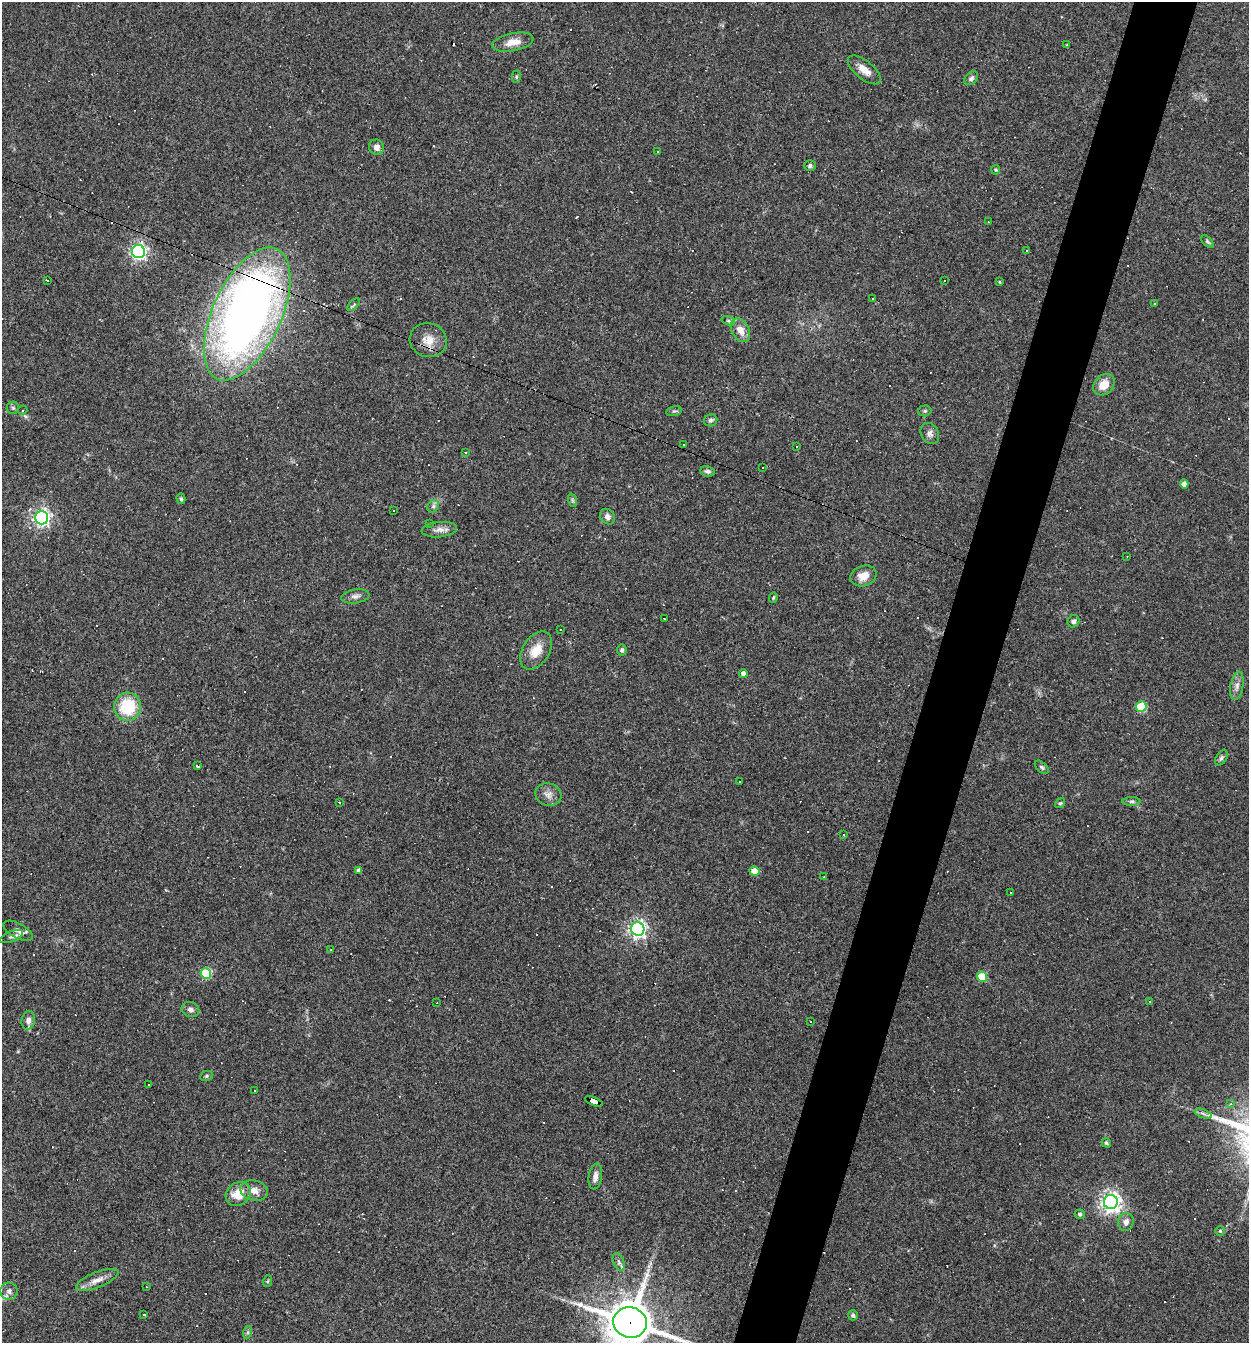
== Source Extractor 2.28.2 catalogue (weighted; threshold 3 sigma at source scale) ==
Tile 10 of 4 x 4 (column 2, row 3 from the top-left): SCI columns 1507-2753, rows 1341-2681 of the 5378 x 5362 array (HDU 1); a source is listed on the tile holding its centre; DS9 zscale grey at full resolution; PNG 1251 x 1345 px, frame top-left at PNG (2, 2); each listed source drawn as its Kron ellipse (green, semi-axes under 4 px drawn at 4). Shown black and unused: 5% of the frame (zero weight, under 3 of 4 exposures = <1% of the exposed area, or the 3 px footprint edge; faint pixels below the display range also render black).
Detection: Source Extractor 2.28.2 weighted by HDU 2 'WHT'; one run over the whole footprint, this tile lists its part. Background 0.0527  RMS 0.0047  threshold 0.0212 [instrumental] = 3 sigma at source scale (4.5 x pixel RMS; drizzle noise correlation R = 1.50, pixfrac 1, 0.05/0.05 arcsec/px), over >= 5 px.
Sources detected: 166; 61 cosmic-ray / hot-pixel residue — neither listed nor drawn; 1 inside a brighter listed object's ellipse — not listed separately; the other 104 listed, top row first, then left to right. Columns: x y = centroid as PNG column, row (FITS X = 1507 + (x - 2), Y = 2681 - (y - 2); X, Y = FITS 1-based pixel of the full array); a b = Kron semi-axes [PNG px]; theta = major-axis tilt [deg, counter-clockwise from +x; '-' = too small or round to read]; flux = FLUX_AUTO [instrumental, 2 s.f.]
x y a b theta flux
513 42 21 9 11 5.6
1067 45 3 3 - 0.41
864 70 20 9 -39 4.9
516 77 6 4 -88 0.71
971 78 8 5 44 1.3
377 147 8 7 - 2.2
658 151 3 3 - 1.3
810 166 6 5 - 1.1
996 170 4 4 - 0.54
989 222 3 2 - 0.4
1207 241 8 4 -42 0.74
1026 251 3 3 - 0.87
138 252 6 6 - 160
47 280 3 3 - 2.8
944 281 3 3 - 1.2
1000 282 4 3 - 0.47
872 299 2 2 - 0.36
1154 303 3 2 - 0.42
354 304 8 4 45 1
247 314 71 34 65 380
728 321 7 4 -20 0.85
740 330 12 8 -61 4.7
428 340 19 17 -16 6.8
1104 385 12 9 45 6.5
13 408 6 6 - 0.97
23 410 5 4 - 0.78
674 411 8 5 13 0.81
925 411 6 5 - 0.85
710 420 7 6 - 1.1
930 433 11 8 -61 2.2
683 445 3 2 - 0.5
796 447 3 3 - 1.4
465 452 3 2 - 0.56
762 468 3 2 - 0.37
708 471 7 5 -11 1.1
1184 484 4 4 - 2.3
181 499 5 4 - 0.79
572 500 7 4 -72 0.8
433 506 6 5 - 1
394 510 2 2 - 0.35
607 517 8 7 - 1.9
42 518 7 6 - 170
429 524 3 2 - 0.4
439 530 18 7 6 2.9
1127 556 3 2 - 0.26
863 576 13 10 18 5.4
355 596 14 7 9 2.1
773 598 5 4 - 0.61
664 618 3 2 - 0.27
1073 621 6 6 - 1.2
560 629 2 2 - 0.41
536 650 21 13 57 7.9
622 650 5 5 - 0.87
743 674 4 4 - 2.1
1237 686 14 6 80 2.5
128 707 14 13 - 22
1141 707 5 5 - 23
1221 758 8 5 58 1.1
197 766 3 3 - 1.3
1042 767 8 5 -44 0.92
740 781 2 2 - 0.31
548 795 13 11 -18 3.2
1132 801 9 4 0 0.96
339 802 3 3 - 0.38
1060 803 5 4 - 0.68
844 834 3 3 - 0.63
359 870 4 4 - 1.5
754 871 5 4 - 7.1
824 877 2 2 - 0.35
1011 893 3 2 - 0.43
638 929 7 6 - 180
18 931 16 7 -28 2.9
11 937 12 5 22 1.4
331 950 3 2 - 0.35
206 973 5 5 - 29
982 977 5 5 - 17
1149 1001 3 2 - 0.36
437 1003 3 2 - 0.32
190 1010 9 7 -22 1.9
28 1020 9 6 80 2.2
811 1021 3 2 - 0.44
206 1076 6 5 - 0.7
149 1085 2 2 - 0.36
255 1091 3 3 - 2
594 1101 9 4 -23 84
1231 1104 4 4 - 0.75
1203 1114 9 3 -21 1.1
1106 1143 5 4 - 0.74
595 1176 13 6 82 2.6
254 1190 14 10 -15 4.1
238 1194 13 11 37 8.8
1111 1202 7 7 - 270
1080 1214 5 4 - 1
1126 1222 9 7 79 2.6
1220 1231 5 5 - 0.56
619 1262 9 5 -67 1.4
97 1280 22 7 22 4.3
268 1281 6 4 71 0.55
147 1287 2 2 - 0.34
9 1291 8 8 - 2.2
144 1314 3 3 - 1.9
853 1315 5 5 - 0.86
630 1322 17 15 -16 1700
248 1332 6 4 71 0.77
Overlapping masked pixels (flux is a lower limit): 4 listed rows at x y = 247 314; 428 340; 594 1101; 630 1322
Isophote crosses this tile's border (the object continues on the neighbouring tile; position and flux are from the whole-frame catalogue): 1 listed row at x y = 630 1322